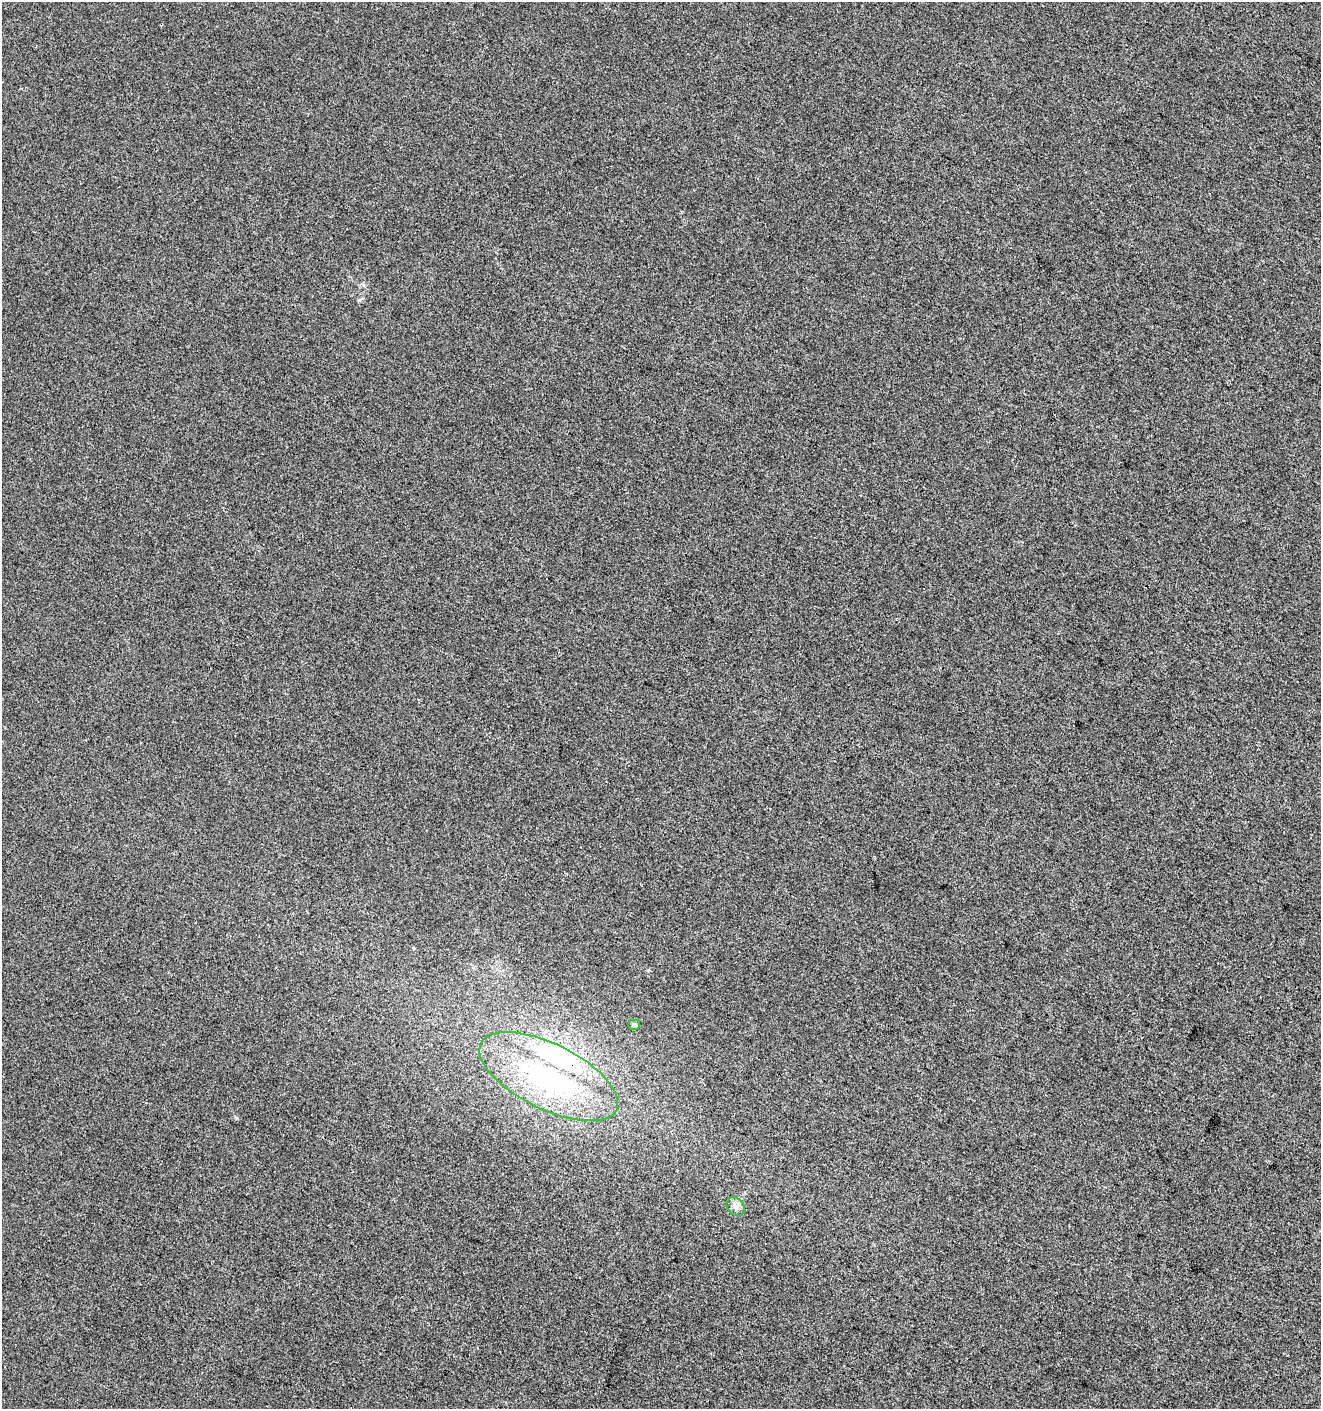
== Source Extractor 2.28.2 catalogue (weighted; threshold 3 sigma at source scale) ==
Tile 6 of 4 x 4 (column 2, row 2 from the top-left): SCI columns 1528-2846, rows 2828-4234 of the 5763 x 5641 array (HDU 1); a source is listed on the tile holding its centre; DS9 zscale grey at full resolution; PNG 1323 x 1411 px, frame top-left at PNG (2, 2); each listed source drawn as its Kron ellipse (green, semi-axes under 4 px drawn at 4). Shown black and unused: <1% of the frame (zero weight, under 3 of 4 exposures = <1% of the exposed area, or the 3 px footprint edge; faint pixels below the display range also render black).
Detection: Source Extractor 2.28.2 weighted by HDU 2 'WHT'; one run over the whole footprint, this tile lists its part. Background -6.19e-04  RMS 0.0043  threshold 0.0192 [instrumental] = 3 sigma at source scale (4.5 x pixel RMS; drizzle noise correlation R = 1.50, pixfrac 1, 0.0396/0.0396 arcsec/px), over >= 5 px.
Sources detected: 4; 1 inside a brighter listed object's ellipse — not listed separately; the other 3 listed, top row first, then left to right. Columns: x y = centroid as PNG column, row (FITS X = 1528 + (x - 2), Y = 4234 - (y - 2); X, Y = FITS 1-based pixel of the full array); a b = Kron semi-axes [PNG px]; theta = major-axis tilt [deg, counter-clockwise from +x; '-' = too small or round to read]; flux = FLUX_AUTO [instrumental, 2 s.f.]
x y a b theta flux
634 1025 6 5 - 1.2
549 1077 76 32 -26 78
736 1206 10 8 -51 2
Overlapping masked pixels (flux is a lower limit): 1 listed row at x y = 549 1077